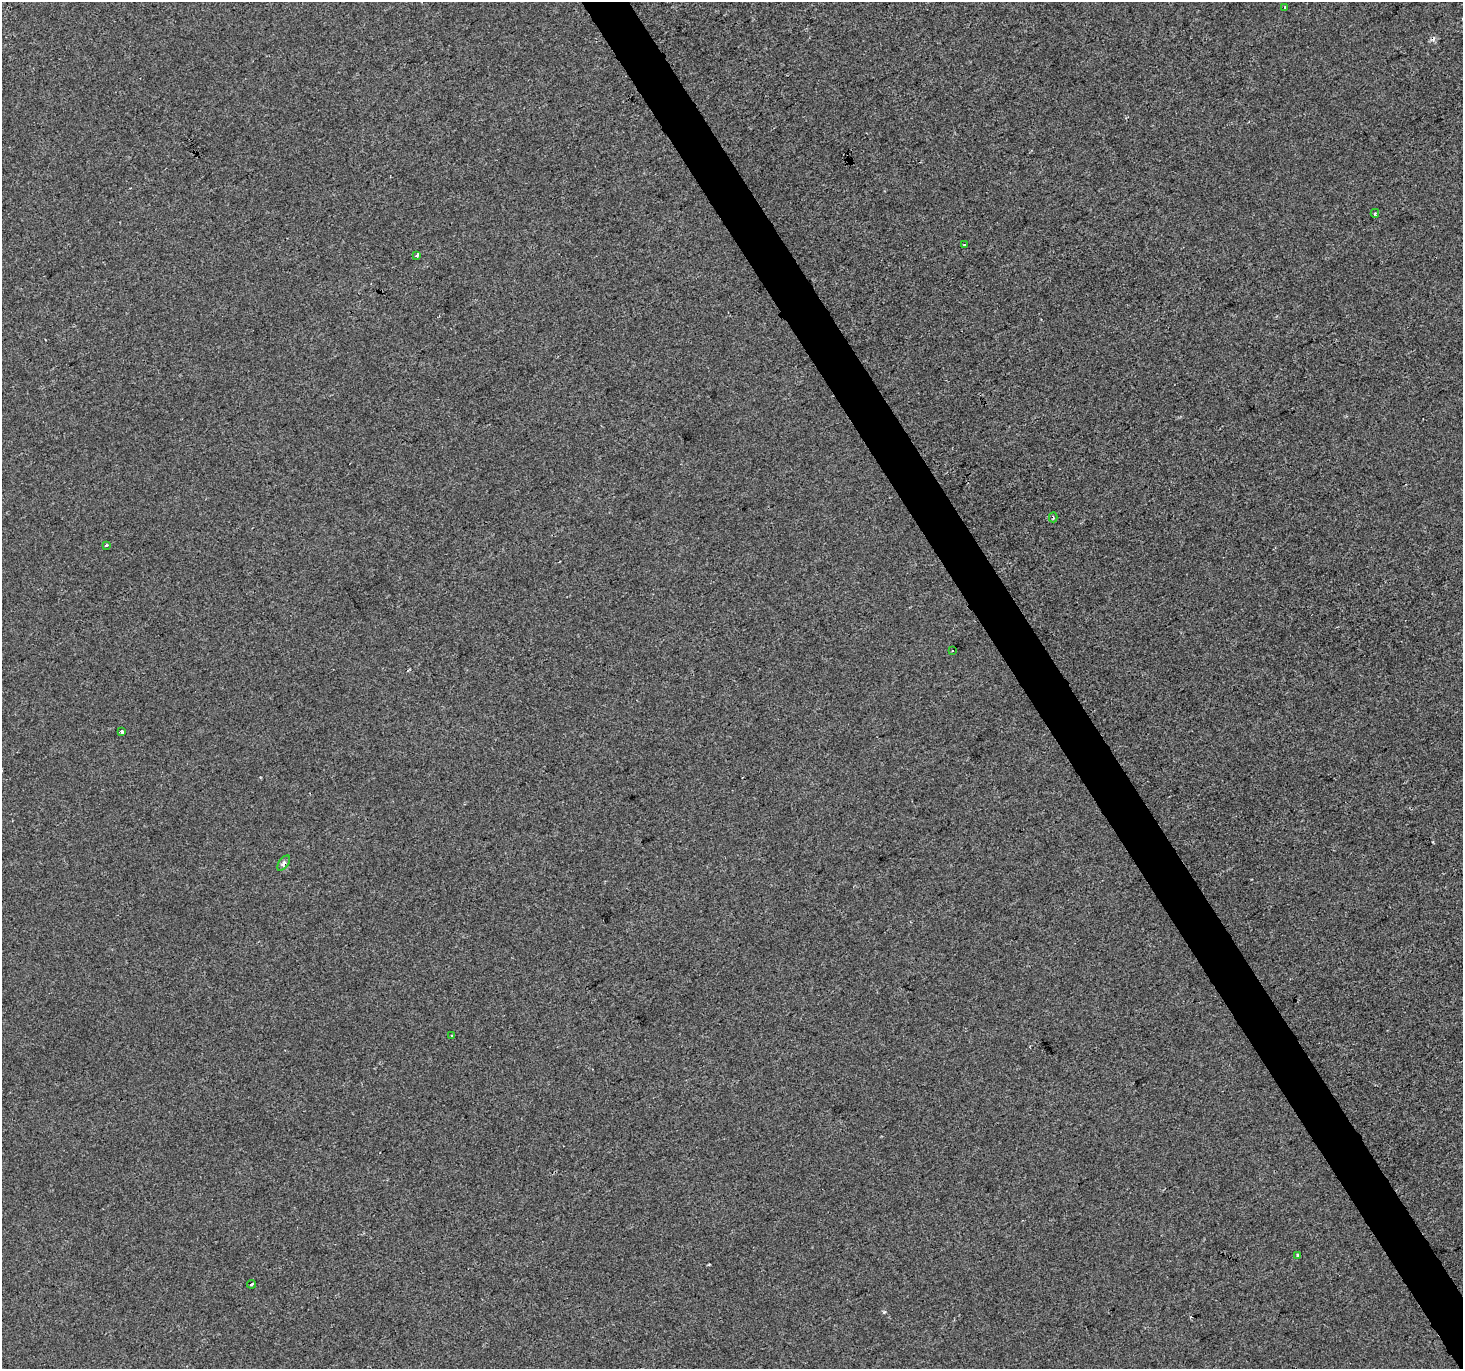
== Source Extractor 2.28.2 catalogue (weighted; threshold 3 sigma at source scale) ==
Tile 6 of 4 x 4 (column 2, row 2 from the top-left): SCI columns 1462-2922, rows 2843-4209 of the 5847 x 5747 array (HDU 1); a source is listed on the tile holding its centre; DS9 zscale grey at full resolution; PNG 1465 x 1371 px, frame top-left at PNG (2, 2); each listed source drawn as its Kron ellipse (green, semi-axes under 4 px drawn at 4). Shown black and unused: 3% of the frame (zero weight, under 2 of 3 exposures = <1% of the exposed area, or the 3 px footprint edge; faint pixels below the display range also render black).
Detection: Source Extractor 2.28.2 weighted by HDU 2 'WHT'; one run over the whole footprint, this tile lists its part. Background -5.57e-04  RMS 0.0045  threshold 0.0202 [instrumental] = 3 sigma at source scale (4.5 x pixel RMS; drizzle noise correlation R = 1.50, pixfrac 1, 0.0396/0.0396 arcsec/px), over >= 5 px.
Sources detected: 14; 2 cosmic-ray / hot-pixel residue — neither listed nor drawn; the other 12 listed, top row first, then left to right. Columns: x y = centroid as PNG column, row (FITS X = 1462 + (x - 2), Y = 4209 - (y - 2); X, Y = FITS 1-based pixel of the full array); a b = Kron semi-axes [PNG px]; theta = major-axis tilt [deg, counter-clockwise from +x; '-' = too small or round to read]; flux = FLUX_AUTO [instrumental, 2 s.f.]
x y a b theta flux
1285 7 3 3 - 0.55
1375 213 4 4 - 0.71
965 245 3 3 - 1
417 255 4 3 - 0.97
1053 517 5 3 - 0.76
106 545 4 3 - 0.55
952 651 2 2 - 0.57
122 732 4 3 - 2.4
284 863 9 5 54 1.3
452 1036 3 3 - 1.4
1297 1255 4 3 - 0.89
251 1284 4 3 - 1.9
Unlisted compact peaks at least as high as the median listed source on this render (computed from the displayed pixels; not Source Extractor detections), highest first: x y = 884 1312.